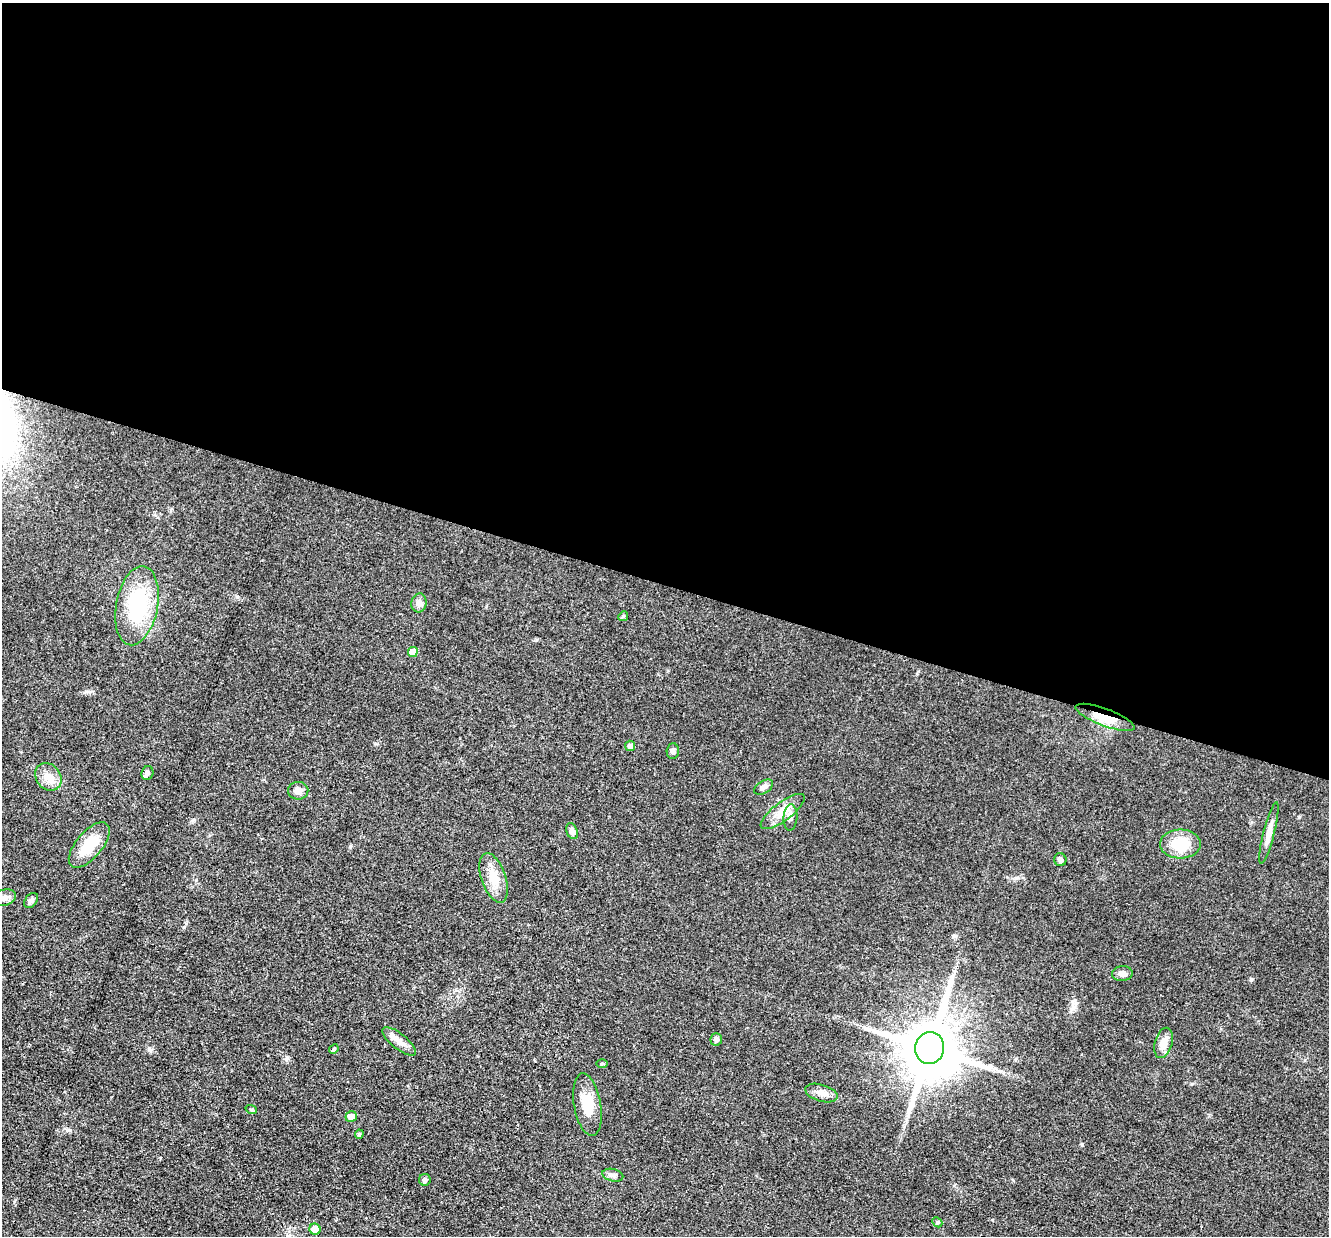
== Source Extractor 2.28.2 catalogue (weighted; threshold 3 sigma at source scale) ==
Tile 3 of 4 x 4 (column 3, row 1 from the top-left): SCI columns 2657-3983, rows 3964-5197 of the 5312 x 5329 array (HDU 1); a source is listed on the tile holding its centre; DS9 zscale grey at full resolution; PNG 1331 x 1238 px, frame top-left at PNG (2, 3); each listed source drawn as its Kron ellipse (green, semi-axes under 4 px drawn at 4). Shown black and unused: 47% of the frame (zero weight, under 3 of 4 exposures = <1% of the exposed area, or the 3 px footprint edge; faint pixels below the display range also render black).
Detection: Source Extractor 2.28.2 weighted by HDU 2 'WHT'; one run over the whole footprint, this tile lists its part. Background 0.0619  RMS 0.0059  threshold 0.0267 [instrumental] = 3 sigma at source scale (4.5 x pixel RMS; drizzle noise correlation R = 1.50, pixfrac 1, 0.05/0.05 arcsec/px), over >= 5 px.
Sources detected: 38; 1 inside a brighter listed object's ellipse — not listed separately; the other 37 listed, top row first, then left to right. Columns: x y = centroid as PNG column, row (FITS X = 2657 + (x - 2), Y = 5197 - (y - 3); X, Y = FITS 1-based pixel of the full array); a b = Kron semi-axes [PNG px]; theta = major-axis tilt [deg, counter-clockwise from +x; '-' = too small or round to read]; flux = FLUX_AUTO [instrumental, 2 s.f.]
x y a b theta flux
419 603 9 7 80 3.1
137 606 40 21 79 45
623 616 5 4 - 0.73
413 652 5 5 - 6.6
1105 717 31 8 -20 12
630 746 5 5 - 2.1
673 751 8 6 86 1.6
147 773 7 6 - 1.7
48 777 15 12 -50 6.6
763 787 10 6 32 2.1
298 791 10 9 - 3.1
783 811 26 9 37 8.7
790 817 13 7 86 2.9
572 831 8 5 -71 2.1
1269 833 32 5 76 5.1
1180 844 20 14 0 16
89 845 27 13 50 17
1060 860 6 6 - 1.8
494 878 26 12 -71 10
4 898 12 8 15 3.1
31 900 8 6 50 1.5
1122 974 10 7 7 2.4
716 1039 6 6 - 1.7
399 1041 21 7 -39 5
1163 1043 15 8 74 5.9
930 1048 16 14 77 4200
334 1049 5 4 - 0.74
602 1064 5 3 - 0.65
821 1093 17 8 -16 4.4
587 1105 32 13 -80 13
251 1109 6 3 -19 0.67
351 1116 6 5 - 4.2
359 1134 4 4 - 0.74
613 1175 10 6 -12 1.9
425 1180 6 6 - 1.8
937 1222 6 4 -44 0.77
315 1229 5 5 - 6.7
Overlapping masked pixels (flux is a lower limit): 1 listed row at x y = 1105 717
Isophote crosses this tile's border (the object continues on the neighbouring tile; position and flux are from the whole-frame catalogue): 1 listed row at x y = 4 898
Unlisted compact peaks at least as high as the median listed source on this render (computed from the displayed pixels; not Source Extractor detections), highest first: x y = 193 820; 1299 817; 1082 1145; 350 847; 237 596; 149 1049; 1192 1084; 86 691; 1250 979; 286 1059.